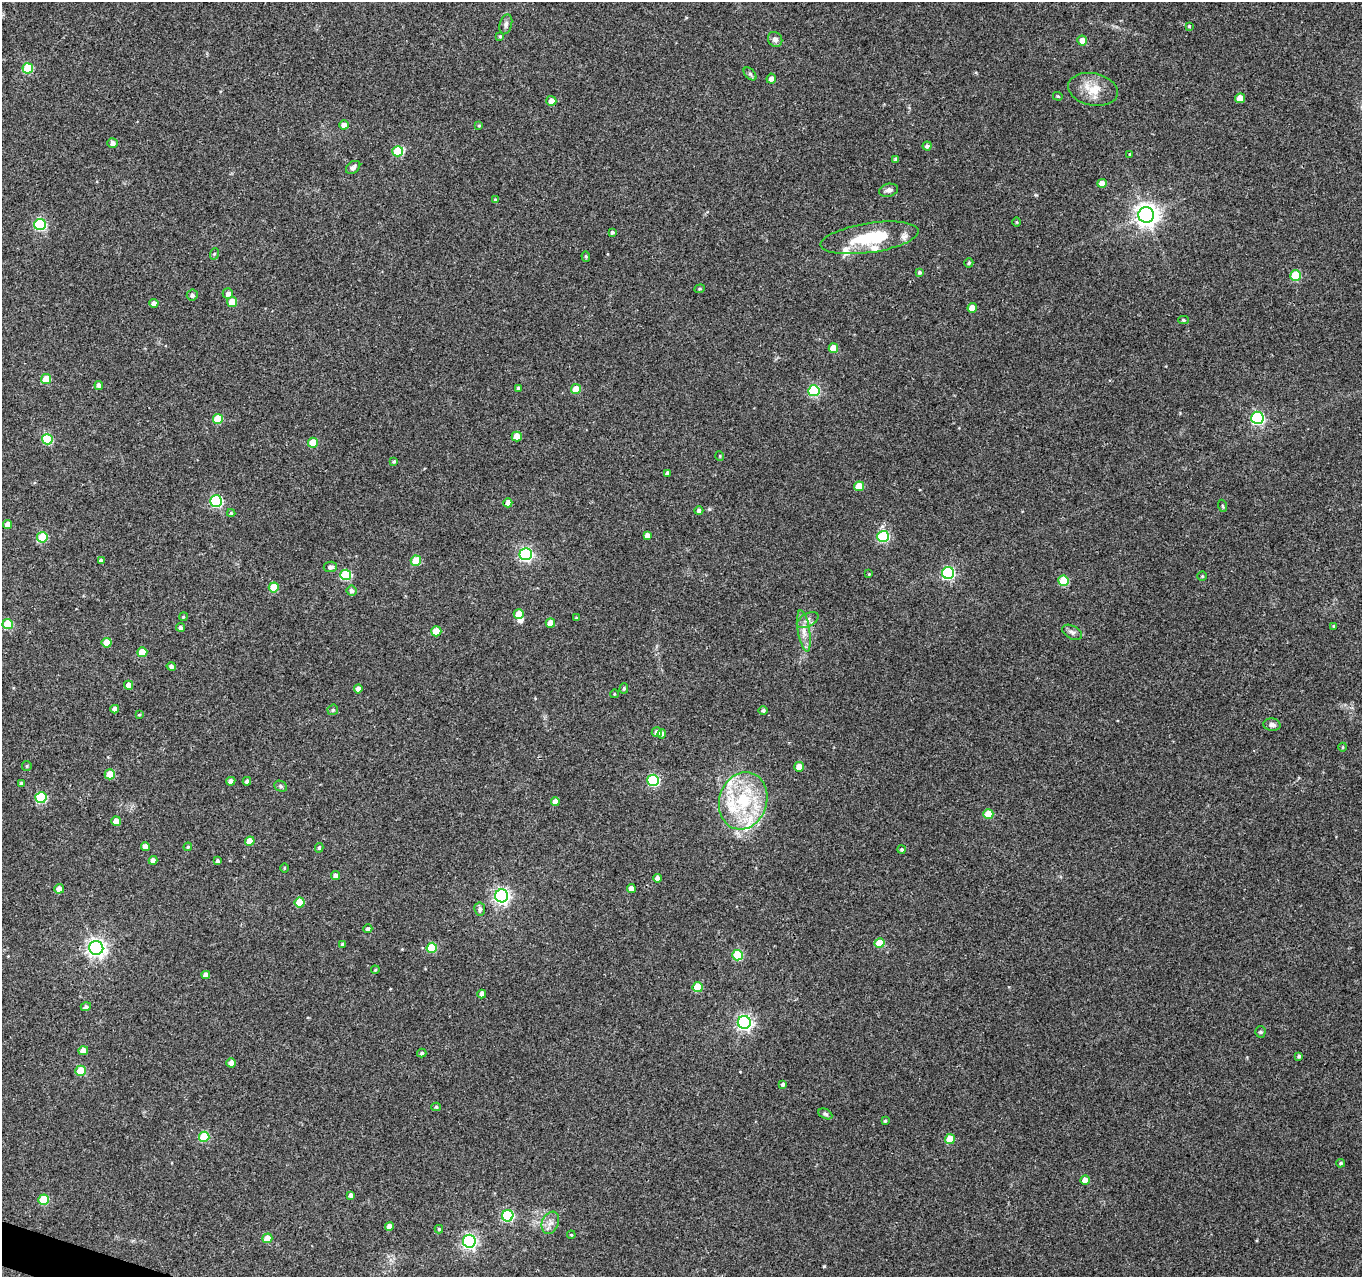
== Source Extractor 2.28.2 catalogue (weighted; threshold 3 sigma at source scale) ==
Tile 7 of 4 x 4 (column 3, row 2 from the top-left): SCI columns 2721-4080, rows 2768-4042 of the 5450 x 5597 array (HDU 1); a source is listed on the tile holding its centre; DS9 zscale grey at full resolution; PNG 1364 x 1279 px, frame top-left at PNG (2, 2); each listed source drawn as its Kron ellipse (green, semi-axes under 4 px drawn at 4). Shown black and unused: <1% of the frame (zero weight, under 3 of 4 exposures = <1% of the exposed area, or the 3 px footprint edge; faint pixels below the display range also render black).
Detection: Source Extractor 2.28.2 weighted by HDU 2 'WHT'; one run over the whole footprint, this tile lists its part. Background 0.069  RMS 0.0045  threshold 0.0204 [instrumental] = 3 sigma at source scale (4.5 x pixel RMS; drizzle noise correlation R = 1.50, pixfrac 1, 0.0396/0.0396 arcsec/px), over >= 5 px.
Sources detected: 170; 1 inside a brighter object's white glare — neither listed nor drawn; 5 inside a brighter listed object's ellipse — not listed separately; the other 164 listed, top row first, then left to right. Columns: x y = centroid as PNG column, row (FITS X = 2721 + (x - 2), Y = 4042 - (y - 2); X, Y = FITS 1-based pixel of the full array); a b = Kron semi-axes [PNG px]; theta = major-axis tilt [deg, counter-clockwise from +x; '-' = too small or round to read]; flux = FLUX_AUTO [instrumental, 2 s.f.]
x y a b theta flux
506 24 10 6 74 1.4
1189 26 3 3 - 0.52
500 36 4 3 - 0.5
775 39 8 7 - 1.7
1082 41 5 5 - 4.2
28 68 5 5 - 21
750 74 8 4 -45 0.83
771 79 5 4 - 1.9
1093 89 25 16 -12 9.2
1058 96 5 4 - 0.53
1240 98 5 4 - 6.7
551 101 5 5 - 3.2
344 125 4 4 - 2.6
479 126 4 3 - 0.49
112 143 5 5 - 1.8
927 146 4 4 - 1.2
398 151 5 5 - 21
1129 154 4 2 - 0.3
896 159 4 3 - 1.2
353 167 8 5 38 1.2
1102 183 5 4 - 4.4
889 190 10 6 11 1.6
495 199 4 4 - 0.43
1146 215 8 7 - 350
1017 222 5 3 - 0.38
40 225 6 5 - 41
612 232 3 3 - 0.76
870 238 49 15 9 25
214 254 6 3 71 0.5
586 256 5 4 - 0.57
969 263 5 4 - 0.71
919 272 4 4 - 0.82
1296 276 5 5 - 17
700 289 5 4 - 0.59
228 294 5 5 - 1.6
192 295 5 5 - 1.3
232 302 5 5 - 9.7
154 303 4 4 - 2.5
972 308 4 4 - 5
1184 320 5 4 - 0.63
833 348 5 4 - 5.1
46 379 5 5 - 12
99 385 4 4 - 1.5
518 388 4 4 - 1.2
576 389 5 5 - 6.9
814 391 6 5 - 38
1257 418 6 6 - 68
218 419 5 5 - 14
517 437 5 5 - 7.4
47 439 5 5 - 25
313 443 5 5 - 9
720 456 5 3 - 0.37
394 461 4 3 - 0.63
668 473 4 3 - 1.3
859 486 5 5 - 8
216 501 6 6 - 51
508 503 4 4 - 3.1
1223 506 6 3 -70 0.47
699 511 4 4 - 1.2
231 513 4 4 - 0.49
8 525 4 4 - 3.8
647 535 4 4 - 1.7
883 536 6 5 - 42
42 537 5 5 - 19
526 554 6 6 - 83
101 561 4 3 - 1.2
416 561 5 5 - 12
330 567 6 5 - 1.5
948 573 6 6 - 57
869 574 4 4 - 0.37
346 575 5 5 - 25
1202 576 4 4 - 0.44
1064 581 5 5 - 18
274 587 5 5 - 12
352 591 5 5 - 1.5
519 614 5 5 - 7.2
183 617 4 3 - 0.41
576 618 3 3 - 0.44
808 620 12 6 29 2
550 623 5 5 - 5.8
8 624 5 5 - 18
1333 626 3 3 - 0.37
181 627 4 4 - 1.2
436 631 5 5 - 9
804 631 21 6 -80 3.8
1072 632 10 6 -29 1.5
107 643 5 5 - 8.1
142 652 5 4 - 8
171 666 4 4 - 1.3
129 685 4 4 - 4.9
624 688 5 4 - 0.7
358 689 4 4 - 3
614 694 4 3 - 0.32
115 709 4 4 - 2.4
333 710 5 5 - 0.89
763 710 4 4 - 1
139 715 3 3 - 0.43
1272 725 8 6 -5 1.5
657 732 5 5 - 2.6
662 734 4 4 - 1.3
1343 747 4 3 - 0.37
27 766 5 4 - 0.55
799 767 5 5 - 3.8
110 774 5 5 - 8.6
653 780 6 5 - 41
231 781 5 4 - 1.7
247 781 4 4 - 1.4
22 783 4 4 - 1.1
281 786 6 5 - 0.83
41 798 5 5 - 34
743 801 29 24 72 29
555 802 4 4 - 2.6
988 814 5 5 - 10
116 821 5 5 - 4.2
250 841 5 4 - 6.2
145 847 4 4 - 2.5
188 847 4 4 - 0.53
319 848 5 4 - 0.68
902 849 4 4 - 0.63
153 860 4 4 - 2.4
217 861 4 4 - 0.91
284 868 5 3 - 0.43
336 876 4 4 - 2.5
657 878 4 4 - 2.2
631 888 4 4 - 3.4
59 889 5 5 - 3.3
502 896 6 6 - 130
300 902 5 5 - 9.7
480 909 6 5 - 1.4
368 929 4 4 - 1.2
880 943 5 5 - 12
343 944 4 4 - 0.85
96 948 7 7 - 180
432 948 5 5 - 17
738 955 5 5 - 22
375 970 4 3 - 0.42
206 975 4 4 - 2.6
698 987 5 5 - 13
482 994 4 4 - 2.3
86 1007 5 4 - 1.1
744 1022 6 6 - 110
1260 1032 5 5 - 0.66
83 1051 5 4 - 4.5
422 1053 5 3 - 0.78
1299 1056 4 4 - 0.85
231 1063 4 4 - 3.2
81 1071 5 5 - 14
783 1084 4 3 - 0.98
436 1107 5 4 - 0.64
825 1114 7 4 -26 0.87
885 1121 4 4 - 0.6
204 1137 5 5 - 18
950 1139 5 5 - 11
1340 1163 4 3 - 0.57
1085 1180 4 4 - 3.9
350 1195 4 3 - 1.3
44 1200 5 5 - 16
508 1216 6 5 - 41
550 1223 11 8 68 2.7
389 1226 4 4 - 2.7
439 1229 4 4 - 0.55
571 1235 4 3 - 0.37
267 1238 5 5 - 5.5
469 1241 6 6 - 100